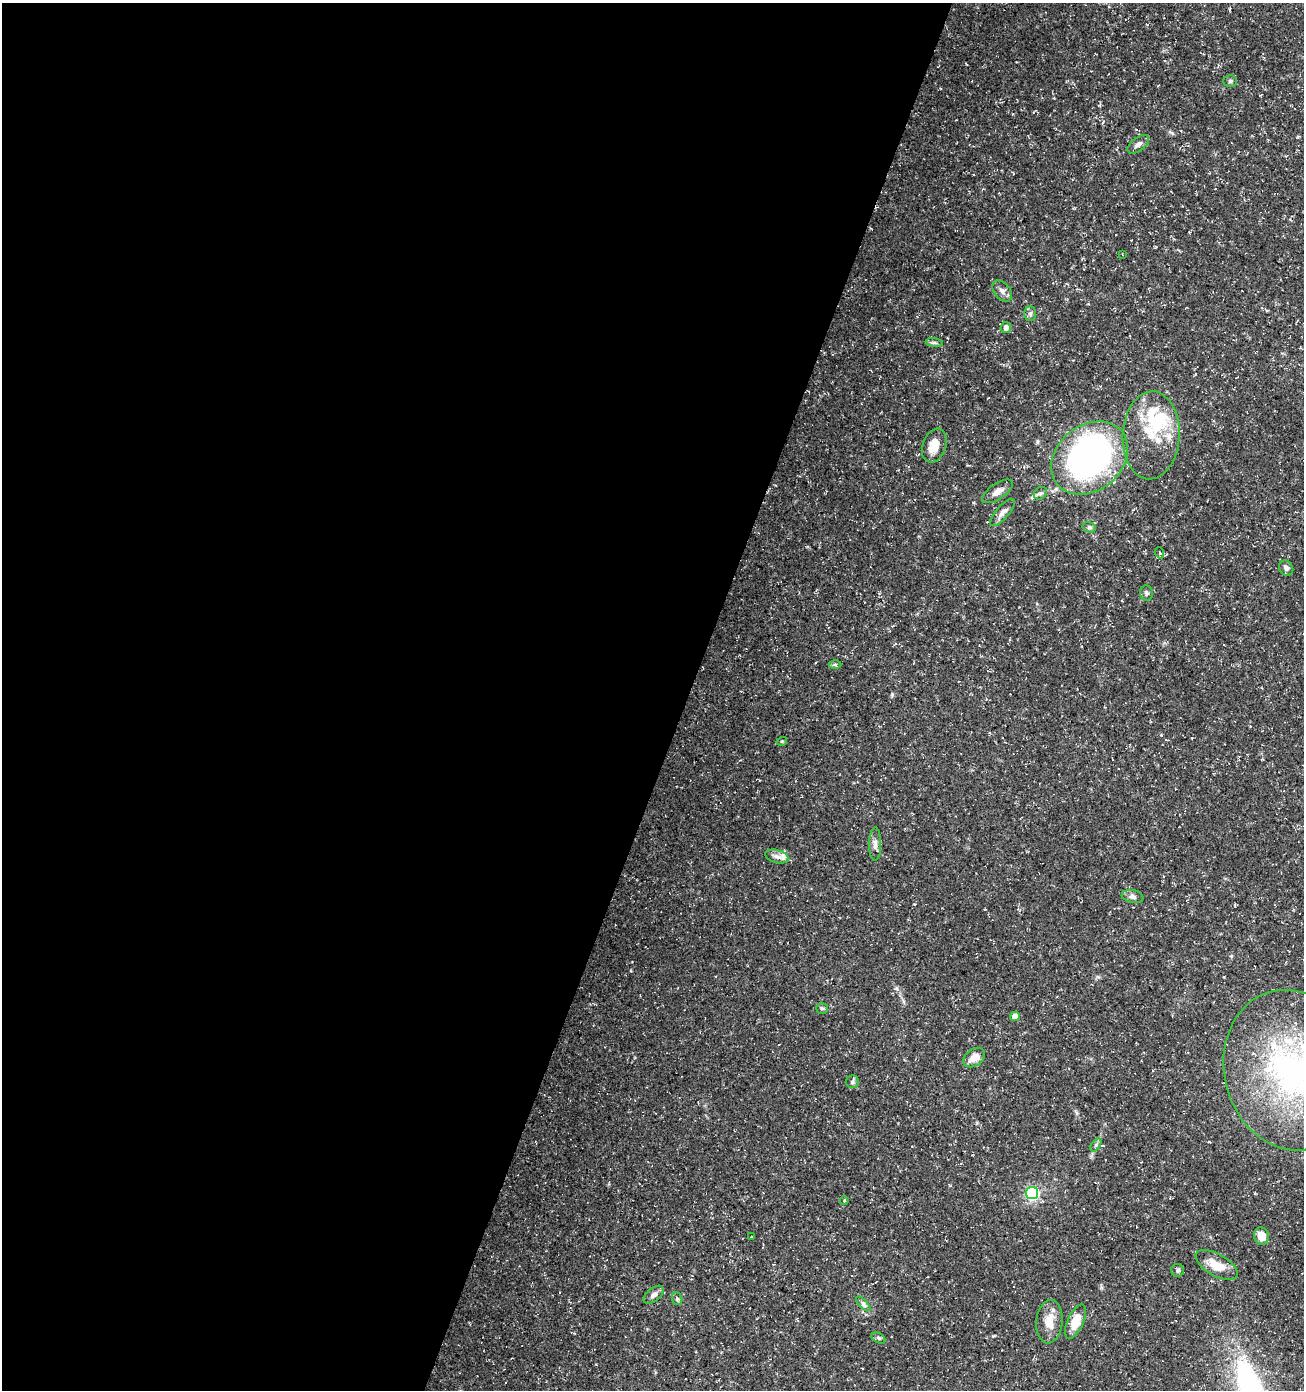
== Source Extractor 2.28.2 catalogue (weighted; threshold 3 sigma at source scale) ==
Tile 5 of 4 x 4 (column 1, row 2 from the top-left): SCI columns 211-1512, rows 2788-4175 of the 5693 x 5563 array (HDU 1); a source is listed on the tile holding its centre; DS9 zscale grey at full resolution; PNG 1306 x 1392 px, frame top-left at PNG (2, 3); each listed source drawn as its Kron ellipse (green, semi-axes under 4 px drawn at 4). Shown black and unused: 53% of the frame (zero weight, under 3 of 5 exposures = <1% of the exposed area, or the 3 px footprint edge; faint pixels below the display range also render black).
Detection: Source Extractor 2.28.2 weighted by HDU 2 'WHT'; one run over the whole footprint, this tile lists its part. Background 0.0285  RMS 0.0028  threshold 0.0124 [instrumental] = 3 sigma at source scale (4.5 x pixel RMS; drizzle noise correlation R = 1.50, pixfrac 1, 0.0396/0.0396 arcsec/px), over >= 5 px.
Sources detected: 46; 1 inside a brighter object's white glare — neither listed nor drawn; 5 inside a brighter listed object's ellipse — not listed separately; the other 40 listed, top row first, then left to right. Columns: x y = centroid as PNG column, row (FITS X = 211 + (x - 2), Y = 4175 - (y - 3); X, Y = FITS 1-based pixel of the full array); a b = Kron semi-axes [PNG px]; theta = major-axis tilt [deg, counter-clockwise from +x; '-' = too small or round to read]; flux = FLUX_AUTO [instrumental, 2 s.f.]
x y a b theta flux
1230 81 7 5 0 0.53
1138 144 12 6 37 1.2
1122 254 4 2 - 0.16
1002 291 12 8 -50 1.3
1030 314 7 6 - 0.73
1006 328 5 5 - 1.4
934 343 9 4 -9 0.55
1151 435 44 28 87 13
934 446 17 11 70 4.2
1090 458 42 32 39 110
997 491 17 8 34 2
1040 493 7 5 39 0.65
1002 513 17 6 49 1.5
1089 527 7 5 -13 0.66
1160 553 6 3 -70 0.34
1286 568 8 6 -53 0.89
1146 593 7 6 - 0.72
835 665 6 4 0 0.45
782 741 5 3 - 0.26
875 844 17 6 89 1.3
777 856 12 6 -15 1.3
1133 896 11 6 -12 0.99
822 1008 6 5 - 0.43
1015 1016 5 4 - 2.1
974 1057 12 8 36 3
1291 1070 81 67 -76 78
852 1082 6 6 - 0.7
1096 1145 7 4 54 0.49
1032 1193 6 6 - 37
844 1201 4 3 - 0.24
1261 1236 9 7 -77 3.2
751 1237 3 2 - 0.21
1217 1265 23 11 -30 4.6
1178 1270 6 6 - 0.6
654 1295 12 6 39 1.3
677 1299 6 5 - 0.5
863 1304 9 3 -46 0.64
1075 1321 18 8 66 4.3
1049 1322 22 13 84 4
878 1338 7 5 -27 0.58
Isophote crosses this tile's border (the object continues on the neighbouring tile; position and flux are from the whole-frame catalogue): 1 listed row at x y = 1291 1070
Unlisted compact peaks at least as high as the median listed source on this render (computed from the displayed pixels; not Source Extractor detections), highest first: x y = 892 694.